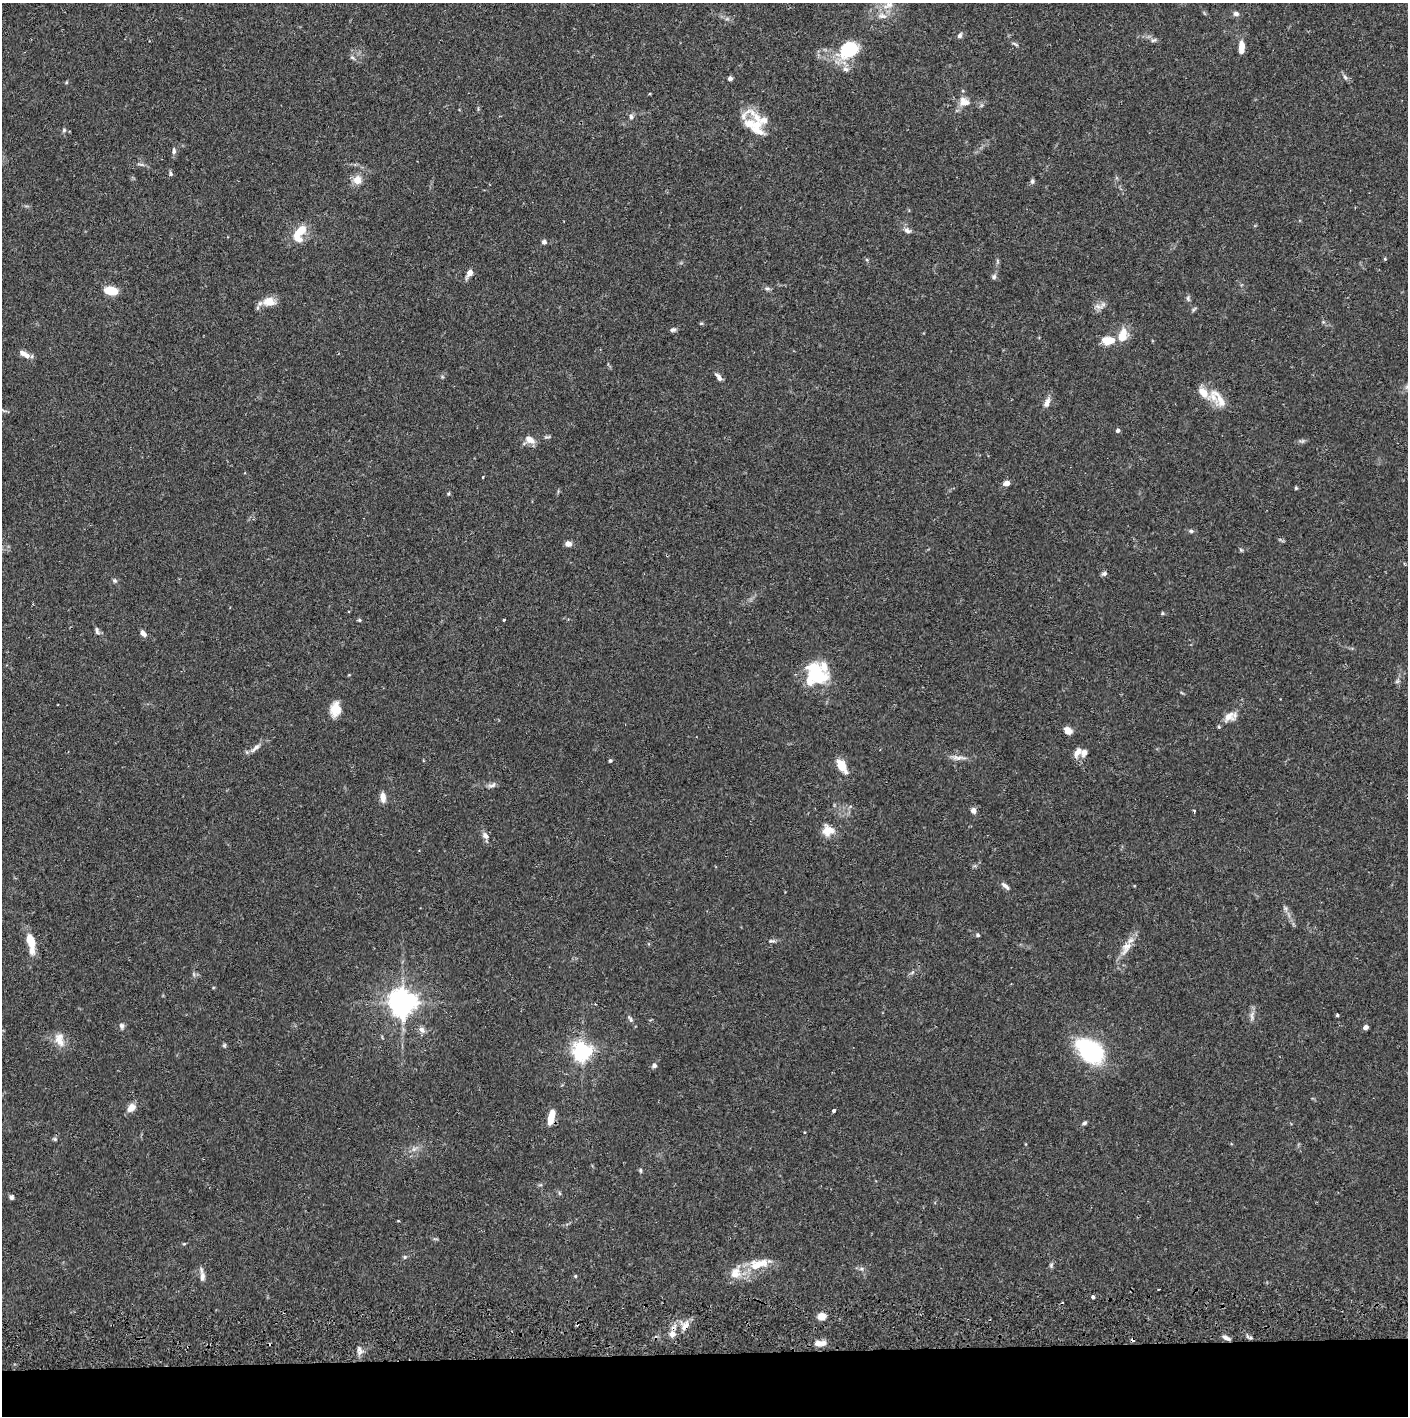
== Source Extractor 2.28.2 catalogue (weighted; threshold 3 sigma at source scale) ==
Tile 8 of 3 x 3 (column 2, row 3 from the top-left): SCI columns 1410-2815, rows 58-1471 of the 4227 x 4357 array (HDU 1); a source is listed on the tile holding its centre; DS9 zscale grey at full resolution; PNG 1410 x 1418 px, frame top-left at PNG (2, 3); no overlay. Shown black and unused: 4% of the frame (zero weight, under 2 of 3 exposures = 3% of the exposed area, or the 3 px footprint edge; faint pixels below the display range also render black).
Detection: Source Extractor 2.28.2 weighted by HDU 2 'WHT'; one run over the whole footprint, this tile lists its part. Background 0.0679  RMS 0.0049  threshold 0.0219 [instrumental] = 3 sigma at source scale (4.5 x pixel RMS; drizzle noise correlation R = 1.50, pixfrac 1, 0.05/0.05 arcsec/px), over >= 5 px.
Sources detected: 136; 2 inside a brighter object's white glare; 2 cosmic-ray / hot-pixel residue — not listed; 17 inside a brighter listed object's ellipse — not listed separately; the other 115 listed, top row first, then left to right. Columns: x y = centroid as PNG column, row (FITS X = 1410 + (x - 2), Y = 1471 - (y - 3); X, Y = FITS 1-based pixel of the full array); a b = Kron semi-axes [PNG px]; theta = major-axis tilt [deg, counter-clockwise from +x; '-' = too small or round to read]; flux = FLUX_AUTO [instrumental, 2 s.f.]
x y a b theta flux
889 4 25 11 53 7.9
1236 14 7 6 - 1.6
960 35 8 6 62 1.4
1154 40 8 4 26 1
1015 44 9 3 -31 0.86
1242 46 10 7 -79 4.2
849 49 21 15 30 27
352 57 6 5 - 0.93
845 69 9 7 -32 1.9
1345 77 8 5 -62 1.2
730 78 5 5 - 1.4
964 102 16 12 -12 5.1
631 117 8 5 -88 1.3
757 118 26 10 -52 8.4
64 130 6 5 - 0.86
174 151 10 6 85 1.4
141 164 13 3 -11 1.1
171 174 6 5 - 1
357 180 11 10 - 4.6
1032 181 6 5 - 1.1
300 231 19 12 37 7.9
907 231 10 7 -36 2.2
544 242 5 5 - 1.4
1385 259 5 4 - 0.45
997 261 7 4 -71 0.72
469 273 9 5 56 3.7
994 277 7 6 - 1.2
767 288 7 5 -7 1.1
110 290 11 7 -11 11
1188 298 8 6 -75 1
269 302 15 11 -1 6.4
1098 306 15 6 -13 2.3
673 330 8 5 11 1.2
1122 335 17 10 74 7.8
1109 340 14 10 36 6
23 353 11 7 -26 2.9
719 377 11 5 -54 2.1
1219 399 32 13 -58 8.7
1047 403 14 7 66 2.9
1118 430 4 4 - 1.5
547 437 11 3 3 0.84
530 440 14 8 -30 3.7
483 477 3 2 - 0.5
1006 483 8 6 14 2.4
1296 488 4 4 - 0.58
448 494 5 3 - 0.59
1191 531 7 5 -1 0.98
568 544 6 5 - 2.9
1241 550 6 4 -19 0.6
1104 574 7 5 17 1.2
115 580 6 6 - 0.95
1162 613 5 4 - 0.59
359 620 5 5 - 0.62
504 620 3 2 - 0.57
97 630 11 5 -71 1.4
143 633 7 5 -50 2.6
818 677 25 16 -9 16
1397 681 6 5 - 0.84
335 709 16 11 81 7.3
1229 716 15 11 23 4.6
1219 727 5 4 - 0.63
1068 731 9 7 -39 3.3
255 748 19 6 42 2.7
1077 752 13 7 60 3.1
957 758 20 6 -3 3
610 761 4 4 - 0.73
842 766 13 7 -59 9.9
492 785 13 5 19 1.7
383 797 12 6 -83 3.3
973 810 6 5 - 2.4
1194 811 3 2 - 0.8
828 830 15 13 -14 6.5
485 836 10 7 -45 2.3
1005 886 13 5 -43 1.9
1285 908 8 5 -59 1.3
978 935 5 4 - 0.82
30 941 15 8 -73 9.4
772 941 10 4 -4 1
1126 948 24 10 59 6.4
194 974 6 4 -71 0.78
402 1003 8 8 - 630
595 1004 3 3 - 0.36
1337 1015 3 3 - 0.67
1252 1016 14 4 88 1.9
630 1019 11 5 -61 1.4
122 1026 8 6 -78 1.3
1365 1027 5 4 - 1.8
422 1030 9 7 -45 2.3
59 1039 20 12 -76 5.8
224 1045 6 5 - 0.7
582 1051 6 6 - 250
1091 1051 26 15 -37 63
654 1065 7 6 - 1.3
131 1108 11 8 45 4.1
834 1111 4 3 - 2.9
551 1117 15 7 77 6.9
1084 1123 6 5 - 0.92
55 1139 6 5 - 0.71
414 1149 8 6 45 1.7
640 1170 6 4 -90 0.71
559 1193 6 4 -71 0.66
11 1197 6 5 - 1.2
405 1257 6 5 - 0.82
758 1264 30 13 17 12
1051 1265 7 5 88 0.93
861 1269 7 5 -28 1.2
202 1276 14 6 83 2.4
575 1276 4 4 - 0.47
1093 1297 4 3 - 1.2
822 1316 9 8 - 4.3
685 1326 15 8 60 4.2
672 1334 9 8 - 3.1
1226 1338 11 5 -28 1.7
820 1343 17 7 -1 3.7
359 1351 14 6 -84 2.3
Overlapping masked pixels (flux is a lower limit): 2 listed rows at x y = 551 1117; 685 1326
Isophote crosses this tile's border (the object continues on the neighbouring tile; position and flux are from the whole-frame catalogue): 1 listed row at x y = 889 4